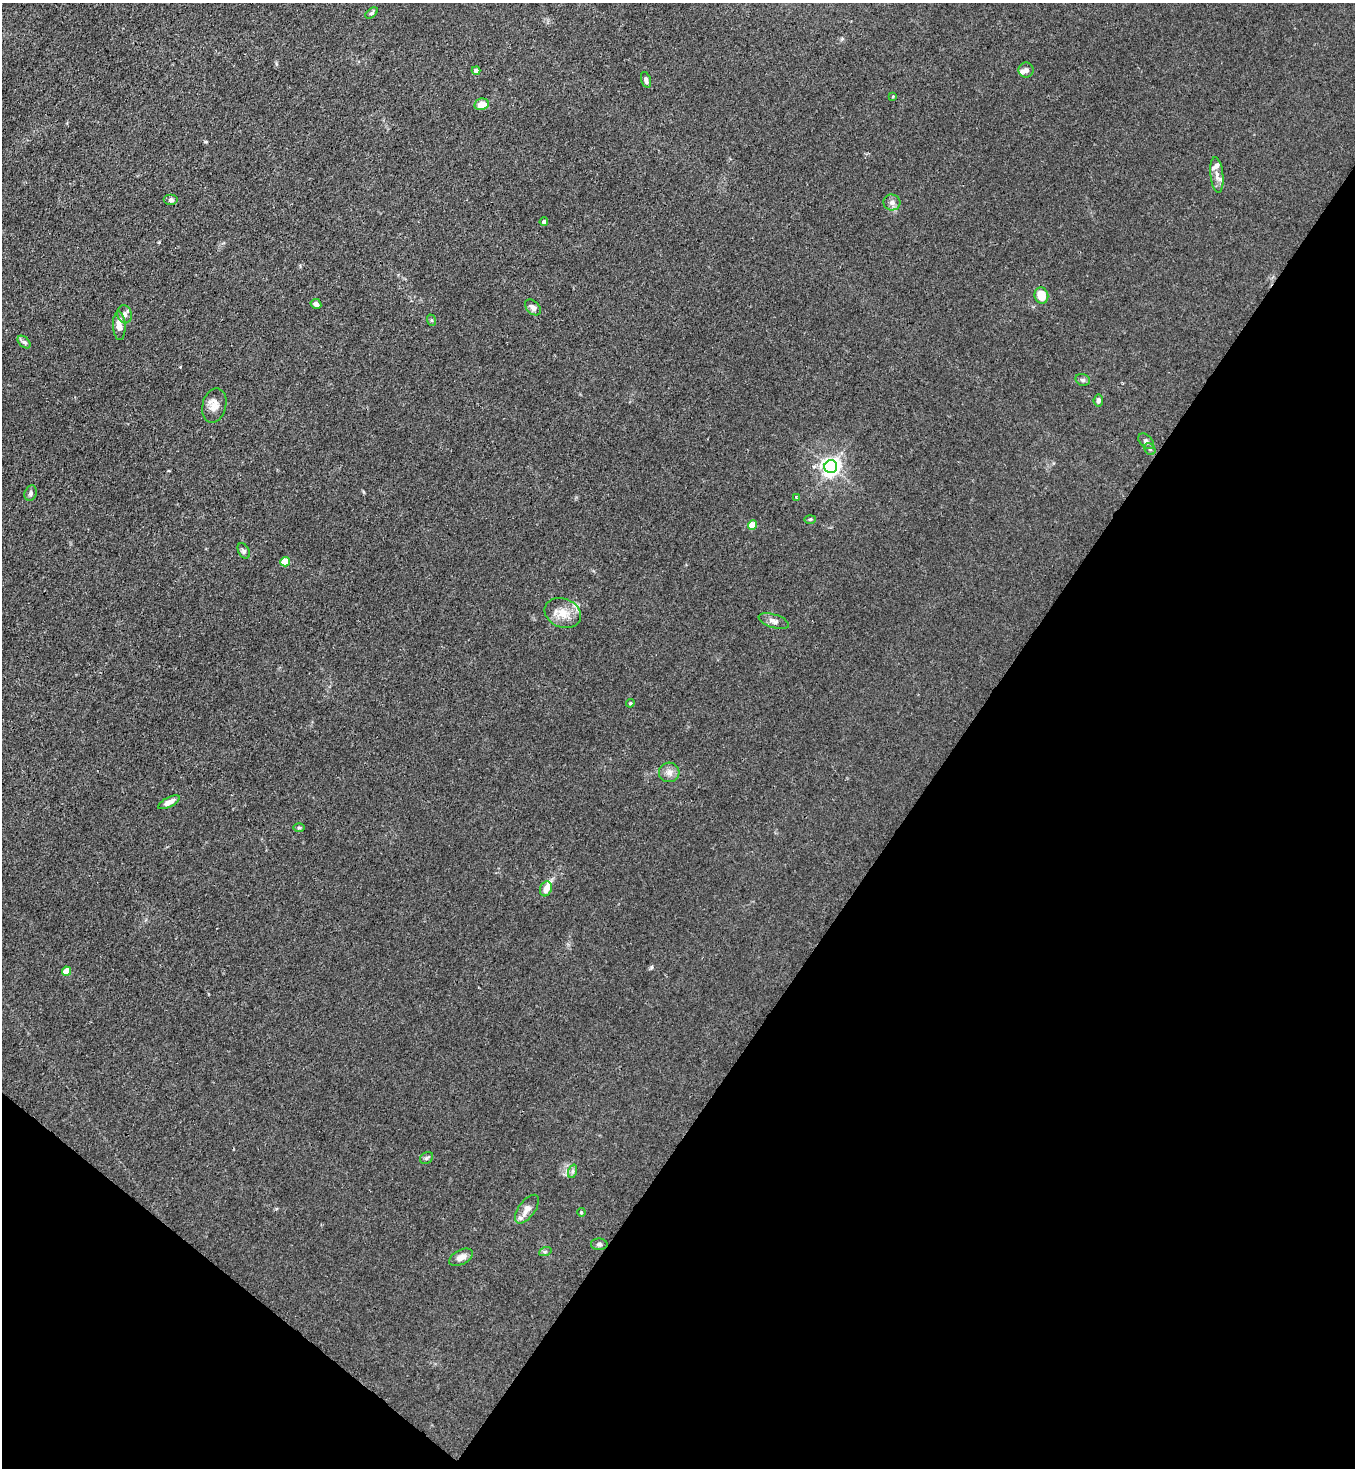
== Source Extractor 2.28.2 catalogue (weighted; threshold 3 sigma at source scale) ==
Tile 15 of 4 x 4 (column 3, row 4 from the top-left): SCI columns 2933-4285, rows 60-1525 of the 6004 x 5982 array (HDU 1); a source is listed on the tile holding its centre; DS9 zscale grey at full resolution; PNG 1357 x 1470 px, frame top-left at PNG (2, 3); each listed source drawn as its Kron ellipse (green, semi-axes under 4 px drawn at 4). Shown black and unused: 34% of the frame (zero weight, under 3 of 4 exposures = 7% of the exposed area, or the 3 px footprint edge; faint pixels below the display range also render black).
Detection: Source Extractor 2.28.2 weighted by HDU 2 'WHT'; one run over the whole footprint, this tile lists its part. Background 0.0206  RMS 0.0028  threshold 0.0127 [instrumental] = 3 sigma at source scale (4.5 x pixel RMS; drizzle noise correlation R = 1.50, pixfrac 1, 0.05/0.05 arcsec/px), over >= 5 px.
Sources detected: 48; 4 inside a brighter listed object's ellipse — not listed separately; the other 44 listed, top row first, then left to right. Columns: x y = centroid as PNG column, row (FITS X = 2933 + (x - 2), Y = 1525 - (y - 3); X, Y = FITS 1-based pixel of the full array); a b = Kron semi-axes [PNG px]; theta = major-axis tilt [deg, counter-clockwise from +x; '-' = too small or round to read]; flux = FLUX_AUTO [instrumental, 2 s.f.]
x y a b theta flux
372 13 7 4 39 0.5
1026 70 7 7 - 0.84
476 71 4 4 - 1.4
646 80 8 4 -73 0.92
893 96 4 3 - 0.23
482 104 7 5 13 3
1217 175 18 6 -84 1.9
171 200 7 5 0 0.69
892 202 8 8 - 1.1
544 222 4 4 - 0.62
1041 296 8 6 -73 5.2
316 304 5 4 - 1
533 307 9 6 -45 1.2
125 314 9 7 -76 1.1
431 320 6 3 -71 0.35
119 326 14 6 -87 2.7
24 342 8 4 -43 0.64
1083 380 7 5 -15 0.63
1098 400 6 5 - 0.85
214 405 17 12 77 2.5
1146 441 9 6 -45 0.72
1150 449 6 5 - 0.5
831 467 6 6 - 130
31 493 8 6 70 0.76
796 497 3 2 - 0.21
810 519 6 4 2 0.35
752 525 4 4 - 5.3
244 551 8 5 -61 0.6
285 562 5 5 - 7.3
563 613 19 14 -21 4.2
774 621 16 6 -18 1.3
630 703 4 4 - 0.34
669 772 10 10 - 1.6
169 802 12 5 27 1.9
299 828 6 4 -1 0.33
546 889 7 6 - 2.2
66 971 4 4 - 4.9
426 1158 7 5 35 0.51
573 1171 7 4 72 0.6
527 1209 17 8 54 2
581 1212 4 3 - 0.25
599 1244 8 5 0 0.64
545 1252 6 4 20 0.42
461 1257 13 7 28 1.8